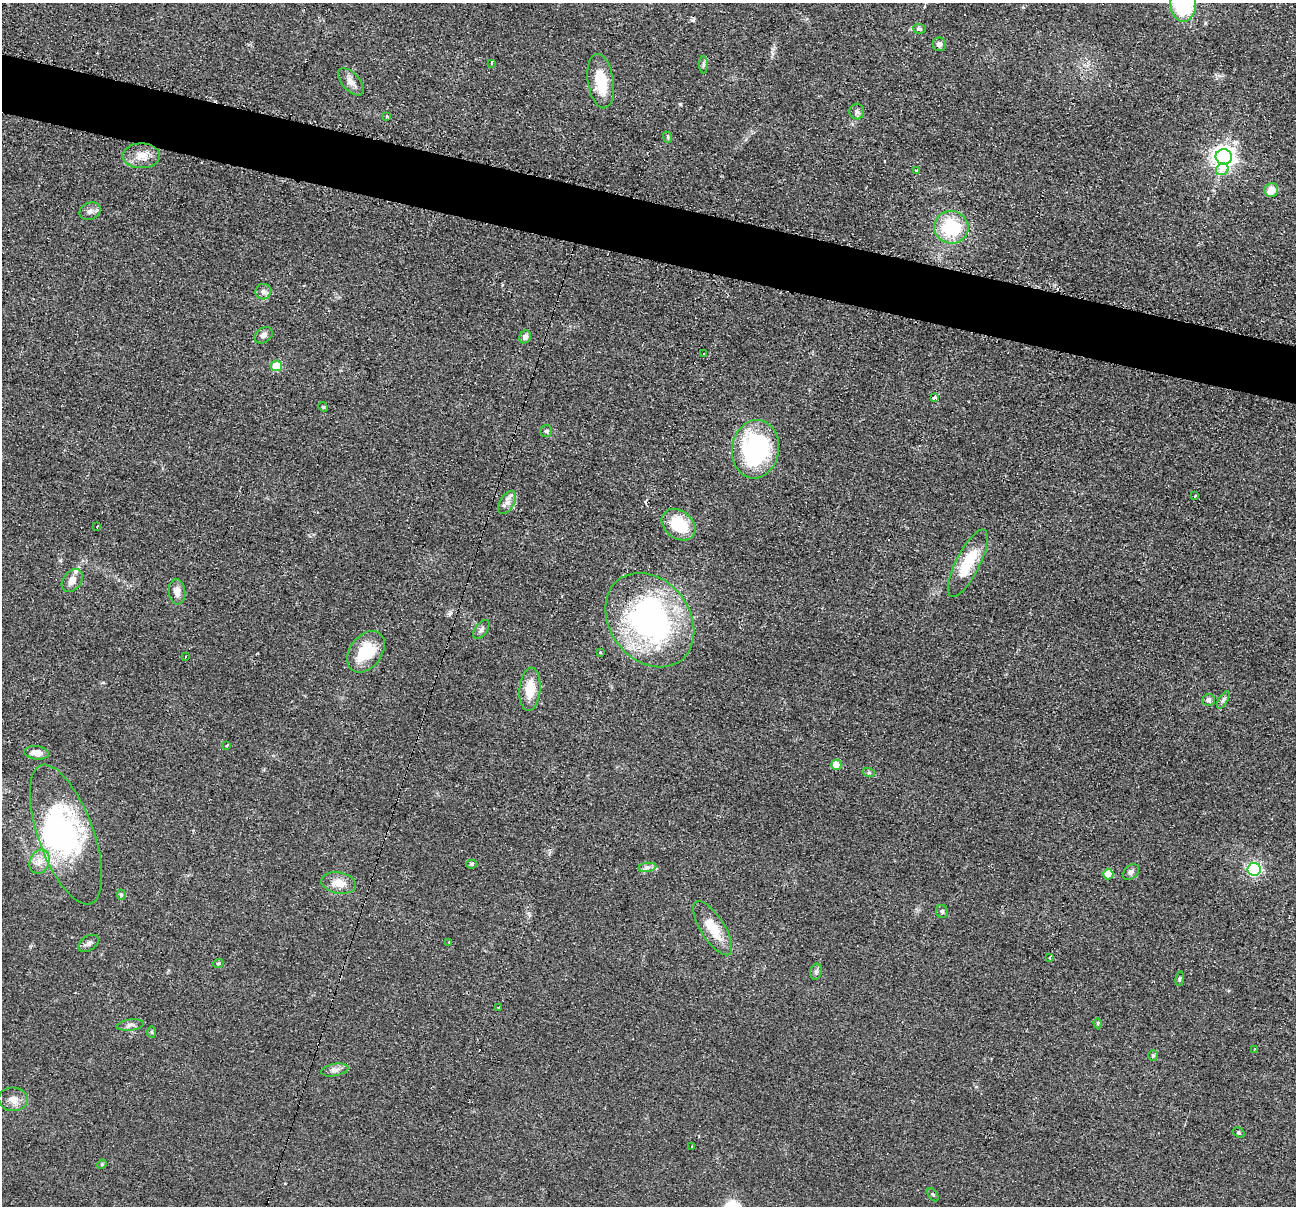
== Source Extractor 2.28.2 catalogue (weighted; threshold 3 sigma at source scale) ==
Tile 11 of 4 x 4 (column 3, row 3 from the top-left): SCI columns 2597-3890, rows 1462-2665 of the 5194 x 5209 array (HDU 1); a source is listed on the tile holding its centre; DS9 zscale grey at full resolution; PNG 1298 x 1208 px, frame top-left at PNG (2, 3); each listed source drawn as its Kron ellipse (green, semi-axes under 4 px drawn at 4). Shown black and unused: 5% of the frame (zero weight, under 2 of 3 exposures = <1% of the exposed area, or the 3 px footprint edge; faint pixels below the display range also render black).
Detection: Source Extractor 2.28.2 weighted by HDU 2 'WHT'; one run over the whole footprint, this tile lists its part. Background 0.0439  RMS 0.0074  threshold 0.0332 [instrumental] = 3 sigma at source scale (4.5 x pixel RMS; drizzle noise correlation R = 1.50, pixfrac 1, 0.05/0.05 arcsec/px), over >= 5 px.
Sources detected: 84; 1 inside a brighter object's white glare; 7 cosmic-ray / hot-pixel residue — neither listed nor drawn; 2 inside a brighter listed object's ellipse — not listed separately; the other 74 listed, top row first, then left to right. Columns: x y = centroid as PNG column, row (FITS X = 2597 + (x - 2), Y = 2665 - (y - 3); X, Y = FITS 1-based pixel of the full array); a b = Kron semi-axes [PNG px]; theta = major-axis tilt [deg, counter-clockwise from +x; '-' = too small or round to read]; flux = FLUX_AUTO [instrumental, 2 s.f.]
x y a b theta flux
1183 3 19 13 90 100
919 29 6 4 -5 1.4
939 44 7 6 - 3.1
492 63 3 3 - 4.1
703 64 9 4 90 1.7
601 81 27 13 -81 25
351 82 16 8 -48 5.5
857 111 8 7 - 2.6
387 116 4 3 - 1.4
667 137 6 3 -70 0.8
141 156 18 12 1 11
1224 157 8 7 - 530
1222 169 6 5 - 7.5
917 170 3 3 - 3.1
1271 190 7 7 - 9.7
90 211 11 8 23 3.5
951 227 17 16 - 42
263 292 8 7 - 2.8
264 335 10 7 37 3.4
525 337 6 5 - 3.2
704 354 3 2 - 0.97
277 366 5 5 - 24
934 397 4 3 - 27
323 407 5 4 - 0.89
546 431 6 6 - 1.4
755 449 29 23 82 96
1195 496 3 2 - 2
507 502 13 7 58 4.5
679 525 18 13 -38 30
97 526 4 2 - 0.6
968 563 37 12 63 28
72 581 12 9 52 6.7
177 592 13 8 -84 5.8
650 620 51 40 -52 210
481 629 11 6 54 2.5
366 652 23 16 53 30
601 653 3 3 - 2.5
186 657 3 2 - 0.99
530 689 21 10 85 16
1208 700 6 6 - 2.7
1223 700 10 4 60 1.8
227 745 3 3 - 2.3
36 753 12 6 -8 7
836 765 5 5 - 14
869 773 6 4 -18 0.92
66 834 73 27 -70 120
39 862 12 9 71 6.4
472 864 5 4 - 1.3
647 867 9 4 8 2.4
1254 869 6 6 - 130
1131 872 9 6 43 2.4
1108 874 5 5 - 12
339 883 17 10 -11 10
121 895 5 4 - 1.1
942 911 6 6 - 1.6
713 928 31 12 -58 18
449 942 4 2 - 0.74
88 943 11 7 33 2.7
1050 957 3 3 - 2.2
218 964 5 4 - 1.5
816 972 8 5 73 1.8
1180 979 7 3 82 0.86
498 1007 3 3 - 2.5
1098 1023 5 4 - 1
130 1025 14 5 7 2.6
152 1032 6 4 -88 0.99
1254 1050 3 2 - 1.2
1153 1056 5 5 - 1.1
335 1070 14 6 11 3.4
13 1099 15 12 -3 7
1239 1132 6 4 -35 1
692 1147 3 2 - 0.66
102 1164 5 4 - 0.71
933 1195 7 3 -54 0.97
Isophote crosses this tile's border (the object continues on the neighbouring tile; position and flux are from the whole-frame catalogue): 1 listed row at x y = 1183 3
Unlisted compact peaks at least as high as the median listed source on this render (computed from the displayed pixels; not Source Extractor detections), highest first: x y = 680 104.